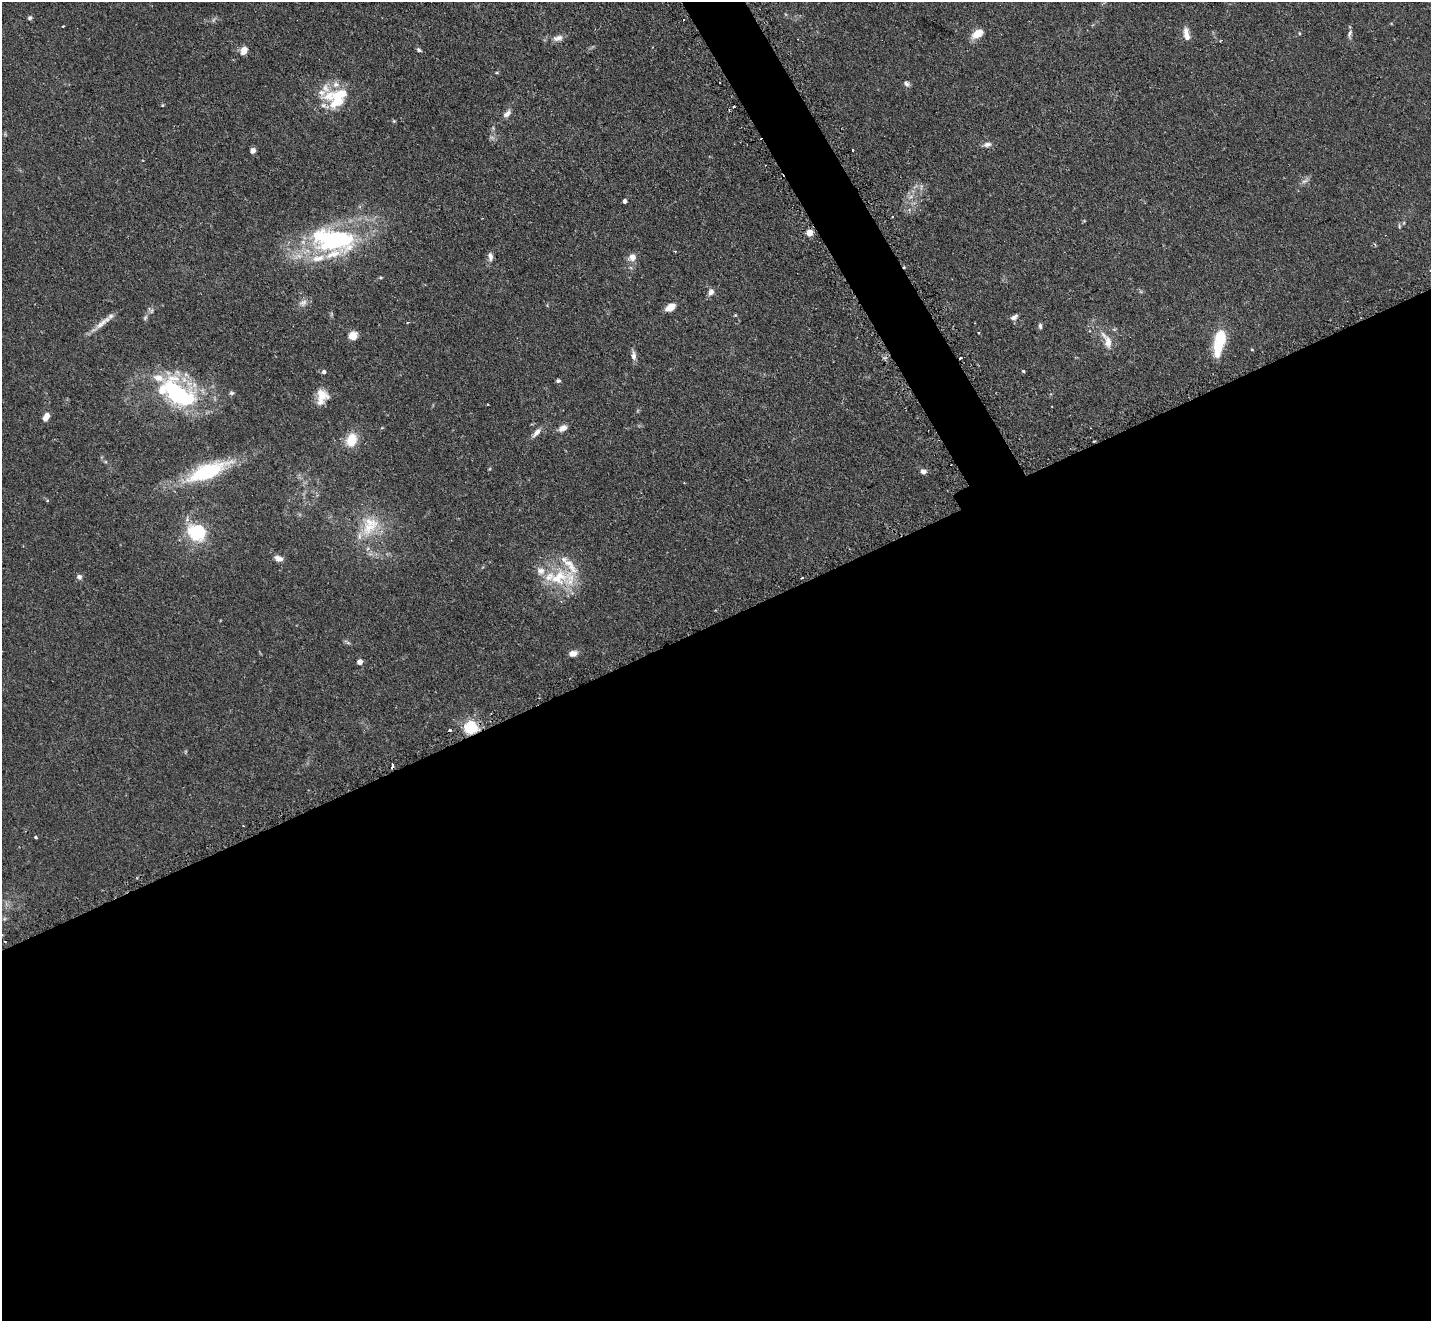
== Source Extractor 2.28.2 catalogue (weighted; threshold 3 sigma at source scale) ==
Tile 15 of 4 x 4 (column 3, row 4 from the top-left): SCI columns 2884-4312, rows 308-1626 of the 5770 x 5755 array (HDU 1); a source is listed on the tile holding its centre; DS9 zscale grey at full resolution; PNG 1433 x 1323 px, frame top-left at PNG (2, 2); no overlay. Shown black and unused: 55% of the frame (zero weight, under 2 of 3 exposures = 3% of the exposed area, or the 3 px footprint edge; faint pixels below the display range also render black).
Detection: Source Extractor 2.28.2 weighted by HDU 2 'WHT'; one run over the whole footprint, this tile lists its part. Background 0.103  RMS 0.0054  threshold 0.0241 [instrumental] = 3 sigma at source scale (4.5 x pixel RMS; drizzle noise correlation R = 1.50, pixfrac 1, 0.05/0.05 arcsec/px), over >= 5 px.
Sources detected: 87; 3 too faint to see at this stretch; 2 inside a brighter object's white glare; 5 cosmic-ray / hot-pixel residue — not listed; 9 inside a brighter listed object's ellipse — not listed separately; the other 68 listed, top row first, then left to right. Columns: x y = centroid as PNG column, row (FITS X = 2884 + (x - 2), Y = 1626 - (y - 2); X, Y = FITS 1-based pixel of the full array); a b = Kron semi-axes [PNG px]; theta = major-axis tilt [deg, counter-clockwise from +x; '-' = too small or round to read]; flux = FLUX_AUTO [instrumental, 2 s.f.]
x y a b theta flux
30 18 6 5 - 0.93
1299 33 4 3 - 0.42
977 34 13 8 35 7.3
1186 34 16 7 -80 4.2
1350 34 12 5 77 1.8
558 38 14 8 11 3.1
1220 41 3 2 - 0.42
419 50 7 5 -44 1
244 51 9 7 64 4.7
907 84 8 6 -45 1.6
322 92 10 8 -5 3.1
337 100 22 16 72 17
162 105 6 4 89 0.51
507 114 12 7 45 2.4
394 121 5 4 - 0.55
987 144 11 6 11 2.2
853 150 3 2 - 0.45
253 151 5 5 - 2.2
921 186 9 3 84 1
625 201 4 4 - 1.8
892 217 3 2 - 1
1399 226 8 3 -78 0.73
809 232 6 6 - 4.6
333 240 57 28 -6 76
490 256 11 6 -79 2.4
632 257 11 9 31 3.5
711 292 8 6 63 2.8
303 303 11 9 44 2.8
670 307 12 7 33 4.9
151 310 10 5 -47 1.1
735 315 4 4 - 0.47
1014 317 9 6 32 2
145 318 8 5 63 1.2
103 322 35 6 39 5.3
1040 326 7 4 -88 1.2
979 333 3 3 - 0.5
353 336 5 5 - 20
1108 342 20 11 -78 6
1219 342 30 10 80 23
1252 349 5 3 - 0.45
634 356 13 6 -86 2.4
960 358 3 2 - 0.84
1023 371 4 4 - 0.71
324 372 5 5 - 1.4
558 381 5 4 - 1.1
231 393 7 6 - 1
179 396 47 26 7 53
322 396 18 13 75 7.4
46 417 8 5 64 5
563 428 11 7 28 3
536 432 15 6 50 2.8
351 440 15 12 66 11
1094 441 3 3 - 0.77
489 469 5 4 - 0.48
923 471 8 6 -1 1.9
207 472 45 14 22 45
370 527 29 18 38 17
196 532 20 17 -25 28
278 558 11 6 -18 3
79 577 6 6 - 1.6
559 577 32 23 13 26
802 578 3 2 - 0.52
347 642 11 3 -31 0.98
573 653 8 6 13 3.7
360 662 4 4 - 4
471 727 11 10 - 20
35 837 3 3 - 1.2
4 919 6 4 18 0.74
Overlapping masked pixels (flux is a lower limit): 4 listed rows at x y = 960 358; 179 396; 1094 441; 471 727